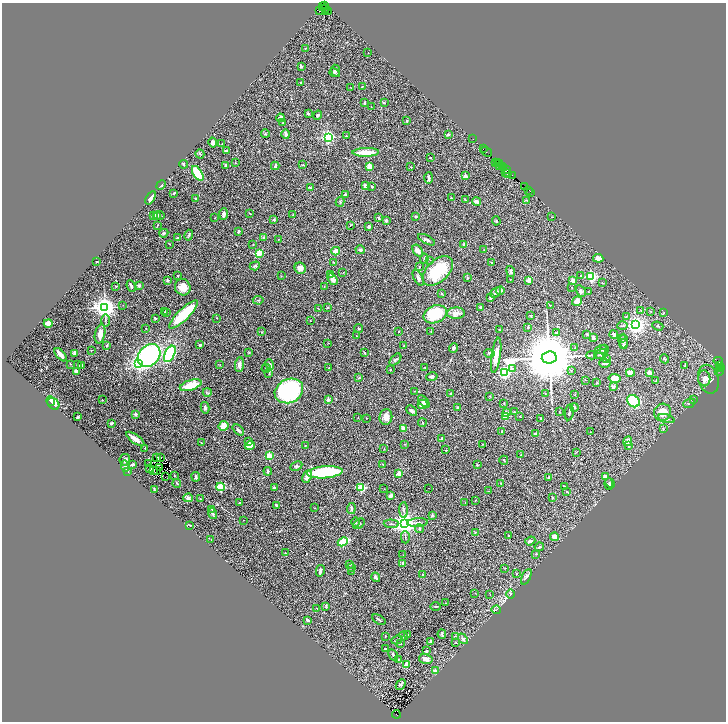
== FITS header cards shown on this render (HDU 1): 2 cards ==
NAXIS1  =                 1448
NAXIS2  =                 1439

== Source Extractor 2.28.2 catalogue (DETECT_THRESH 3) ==
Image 1448 x 1439 px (HDU 1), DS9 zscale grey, zoomed out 1/2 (1 PNG px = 2 x 2 image px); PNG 728 x 724 px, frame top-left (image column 1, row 1438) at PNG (2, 3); each listed source drawn as its Kron ellipse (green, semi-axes under 4 px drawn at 4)
Background 0.732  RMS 0.028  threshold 0.0852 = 3 sigma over >= 5 px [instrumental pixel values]
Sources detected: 475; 67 cannot appear on this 1/2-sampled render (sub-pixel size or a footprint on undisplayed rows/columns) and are neither listed nor drawn; the other 408 listed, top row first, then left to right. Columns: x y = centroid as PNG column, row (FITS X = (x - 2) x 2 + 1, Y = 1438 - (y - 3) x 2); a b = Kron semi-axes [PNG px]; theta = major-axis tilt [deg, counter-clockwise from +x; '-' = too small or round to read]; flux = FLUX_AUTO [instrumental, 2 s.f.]
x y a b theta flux
324 5 2 1 - 63
323 7 3 2 - 170
325 8 3 1 - 27
320 11 4 3 - 430
326 11 3 2 - 100
328 12 3 1 - 36
306 48 3 2 - 2.2
368 53 2 1 - 3.1
301 66 3 2 - 7.4
336 71 6 4 -81 13
335 73 5 3 - 5.8
301 82 2 1 - 2.1
363 86 3 2 - 3.4
350 87 3 2 - 2.4
364 103 4 2 - 7.7
384 103 3 2 - 5.4
371 106 2 1 - 1.3
308 114 4 3 - 5.3
318 115 4 3 - 8.8
280 118 4 3 - 28
406 121 3 2 - 6.2
283 122 3 2 - 4.2
265 134 4 3 - 5.6
286 134 4 3 - 22
448 134 2 2 - 18
346 136 3 2 - 4.5
328 137 3 3 - 1200
473 139 2 1 - 27
213 142 5 3 - 17
222 143 2 1 - 1.3
483 149 2 1 - 39
226 151 3 3 - 5.7
366 152 13 3 1 100
486 152 6 2 -39 69
200 154 5 3 - 4.8
430 158 2 1 - 3.5
235 162 2 2 - 5.8
495 162 2 1 - 21
497 162 2 1 - 21
499 163 2 1 - 13
183 164 4 3 - 6.1
226 165 3 2 - 8.8
303 165 3 3 - 3.9
275 166 4 2 - 13
500 166 4 1 - 150
502 166 3 2 - 70
369 167 2 2 - 160
411 167 3 2 - 2.5
503 168 2 1 - 46
506 169 3 1 - 120
198 173 8 4 -58 290
506 173 3 2 - 120
507 174 3 1 - 62
513 175 2 2 - 57
465 176 2 2 - 58
429 178 6 2 87 14
161 185 5 2 - 5.7
365 186 4 3 - 20
372 187 3 3 - 4.3
525 187 3 2 - 76
310 188 4 3 - 7.9
529 190 2 2 - 99
174 193 3 2 - 6.4
531 193 2 2 - 9.3
345 194 4 3 - 5.3
151 198 7 3 57 22
196 198 2 2 - 20
451 198 3 2 - 2.5
465 200 4 3 - 4.8
526 200 3 2 - 2.1
476 201 4 3 - 22
340 202 5 3 - 6
250 213 4 2 - 3.2
223 214 6 3 86 14
153 215 3 3 - 26
159 215 5 3 - 9.7
293 215 2 2 - 4.2
156 216 4 3 - 12
415 216 3 3 - 4.7
552 217 3 2 - 2.4
215 218 3 2 - 3
378 218 3 3 - 6.1
274 220 4 3 - 5.9
386 221 3 3 - 12
496 221 4 3 - 5.2
157 225 4 2 - 4.1
350 225 4 2 - 3
369 227 3 3 - 9.3
239 231 3 3 - 7
164 233 5 3 - 6.9
189 235 5 2 - 6.2
264 237 3 3 - 4.8
177 238 2 2 - 14
278 239 4 2 - 2.8
427 240 9 3 -27 13
169 244 2 1 - 1.9
253 244 2 2 - 1.7
464 245 2 2 - 40
360 250 4 4 - 12
484 250 2 2 - 1.8
336 251 4 3 - 34
418 251 7 4 -55 24
259 253 3 3 - 210
598 258 5 4 - 39
424 259 5 2 - 5.8
430 260 2 1 - 2.9
97 262 2 2 - 3.5
334 263 3 2 - 2.6
492 263 3 2 - 3.8
255 266 5 3 - 10
420 266 4 2 - 4.4
300 268 6 5 - 40
438 271 18 11 44 260
511 271 5 3 - 9.8
343 273 2 1 - 1.8
331 275 4 2 - 7.2
581 275 3 2 - 3.3
178 276 3 2 - 3
281 276 2 2 - 1.9
591 276 3 3 - 730
418 278 9 3 -64 15
467 278 4 2 - 4.2
332 279 6 4 -51 18
167 280 3 3 - 9.6
510 280 3 2 - 2.5
529 280 2 2 - 110
573 281 4 3 - 40
602 283 3 2 - 3.2
116 286 2 2 - 4.4
131 286 6 2 -67 6.7
139 286 4 3 - 6.5
324 286 2 2 - 2.1
183 287 8 7 - 64
572 287 2 2 - 2.1
500 291 4 3 - 14
581 291 6 3 -60 9.4
496 292 6 3 43 18
588 292 2 2 - 2.5
442 293 3 2 - 3.1
491 298 3 2 - 16
258 300 5 2 - 5.5
577 301 5 4 - 36
123 305 2 2 - 1.3
550 305 2 1 - 2
105 307 4 4 - 4800
328 307 3 2 - 4.2
481 307 2 2 - 7.1
319 308 3 2 - 2.6
641 310 3 2 - 3.3
651 311 3 2 - 3.8
165 312 3 3 - 3.3
167 312 3 2 - 3.1
456 313 9 5 3 32
663 313 3 2 - 3
184 314 19 5 44 270
435 314 12 8 22 270
531 316 3 2 - 3
626 317 2 2 - 3.4
155 318 4 3 - 8.8
217 318 3 2 - 2.8
105 320 6 3 -90 7.2
310 320 2 1 - 2.2
48 323 4 4 - 47
635 325 4 3 - 3100
622 326 5 2 - 4
658 326 5 3 - 5.3
528 327 3 2 - 4.4
146 328 2 2 - 2
359 328 4 3 - 6.3
499 329 2 2 - 2.1
398 331 2 1 - 3.9
262 332 2 2 - 3.3
431 332 2 2 - 2.4
556 332 3 3 - 6.3
100 334 10 5 77 41
587 334 3 3 - 4.8
614 335 4 2 - 17
356 336 2 1 - 2.6
593 337 3 2 - 18
621 339 4 3 - 4.8
624 341 7 4 90 9.6
328 343 2 1 - 4.5
623 344 5 4 - 6.8
107 345 3 3 - 5.4
200 345 3 3 - 11
404 346 2 1 - 1.5
454 348 5 3 - 12
575 348 4 2 - 4.4
601 349 6 3 20 7.4
91 350 3 2 - 2.3
604 350 5 4 - 9.9
249 352 4 2 - 3.8
75 353 4 3 - 15
364 353 3 2 - 2.7
490 353 5 3 - 9
170 354 9 5 64 580
601 354 7 5 13 11
61 355 8 2 -51 32
149 355 13 10 46 910
496 355 18 4 82 54
591 355 5 2 - 5.8
549 357 7 6 - 67000
607 359 4 3 - 4.9
665 359 5 2 - 4.9
395 360 7 3 47 10
718 361 5 2 - 93
139 363 4 3 - 1700
605 363 5 2 - 7.9
70 364 3 2 - 2.3
220 364 2 1 - 1.6
269 364 5 4 - 18
78 365 3 2 - 7
239 365 7 4 86 25
720 365 2 1 - 330
82 366 4 3 - 12
685 366 3 3 - 5
425 367 2 2 - 1.7
720 367 4 2 - 670
266 368 4 2 - 4.9
329 368 3 2 - 2.2
512 369 4 3 - 6.2
390 370 2 2 - 3.4
571 370 3 2 - 2.6
76 371 4 3 - 28
719 371 5 2 - 85
504 372 3 3 - 1300
269 373 4 2 - 4.9
630 373 4 3 - 41
649 373 3 3 - 50
432 377 5 3 - 14
359 378 4 3 - 4.6
614 378 6 4 -10 61
704 378 8 6 -84 24
708 379 14 10 -75 46
585 380 2 1 - 1.6
656 381 3 1 - 3
597 383 2 2 - 3.8
191 385 11 5 17 130
613 387 3 3 - 16
289 391 15 11 26 940
415 391 2 2 - 1.7
207 392 4 2 - 5.1
451 394 3 3 - 4.1
545 394 3 2 - 3
575 395 2 2 - 2.7
490 396 3 2 - 2.5
102 400 2 2 - 3.6
328 400 2 2 - 51
693 400 3 3 - 4.2
51 401 5 3 - 34
424 401 7 4 -48 33
633 401 7 5 -40 430
504 403 3 2 - 2.5
689 403 6 3 22 5.6
53 404 7 5 -49 56
422 404 5 4 - 50
574 407 4 3 - 5.1
205 408 6 3 -77 9.9
457 408 3 2 - 7.2
412 411 6 4 -42 13
515 412 4 2 - 3.9
559 412 3 2 - 1.9
569 412 8 2 80 7.9
663 412 9 8 - 78
506 413 2 2 - 36
136 414 2 2 - 42
505 416 3 2 - 190
520 416 3 2 - 2.6
78 417 3 2 - 9.2
358 417 3 2 - 2.2
386 417 8 6 83 40
366 418 2 1 - 1.6
541 418 3 2 - 2.5
666 419 8 3 -15 13
111 423 3 2 - 7.6
422 423 4 2 - 5.4
224 426 5 5 - 47
403 428 2 2 - 74
663 429 3 3 - 3.9
238 430 6 3 -44 11
502 431 4 2 - 2.7
590 432 2 1 - 1.4
536 434 3 2 - 26
135 439 11 3 -35 48
441 439 4 2 - 8.7
248 441 4 3 - 4
628 441 5 4 - 32
201 443 3 2 - 3.1
405 444 2 2 - 2.7
482 444 3 2 - 2.2
250 445 5 3 - 73
305 446 2 2 - 2.6
628 446 2 2 - 8.3
145 448 2 1 - 3.6
384 448 3 2 - 2.4
446 450 2 2 - 4.3
576 452 4 1 - 2.6
521 455 2 1 - 2.1
269 456 2 2 - 230
161 457 2 1 - 4.3
157 458 3 1 - 3.1
125 460 6 5 - 12
504 460 4 2 - 4.1
133 464 4 3 - 9.6
149 464 2 1 - 3
383 464 2 2 - 4.1
477 465 2 2 - 7.4
125 466 5 3 - 17
296 466 6 4 27 10
160 467 3 2 - 0.84
149 468 2 1 - 1.5
154 471 2 1 - 0.43
157 471 2 1 - 0.0058
268 471 4 3 - 9.4
128 472 3 2 - 3.5
325 472 18 6 5 390
399 474 2 2 - 110
174 476 3 2 - 1.9
307 476 6 3 63 43
605 476 4 3 - 13
166 477 2 1 - 3.5
196 477 5 3 - 7.4
549 478 4 2 - 3.6
177 483 4 2 - 3.9
501 483 3 2 - 2.3
610 483 5 3 - 6.5
609 484 6 4 -85 8.7
564 486 2 2 - 2.6
220 487 4 3 - 370
274 487 3 3 - 6.3
361 488 3 3 - 410
429 488 2 1 - 2.3
384 489 2 2 - 1.6
154 490 3 2 - 8.4
488 491 2 2 - 2
567 491 3 2 - 2.3
390 496 4 2 - 23
552 497 2 2 - 5
188 498 5 4 - 23
200 499 2 2 - 9.6
475 500 2 2 - 4.3
465 502 3 2 - 2.6
239 503 2 2 - 3.4
276 505 3 2 - 6.7
314 508 2 2 - 2
211 509 3 2 - 3.8
351 509 5 3 - 10
404 510 8 3 -88 9.6
213 513 6 3 -74 8.4
432 515 3 3 - 7.4
244 520 2 1 - 3
356 522 5 4 - 8.1
404 523 4 4 - 5600
418 523 10 2 3 10
359 524 6 3 38 8.3
391 524 7 2 -1 7.1
190 525 4 2 - 4.5
419 528 4 2 - 5.6
475 533 4 2 - 4.1
509 536 3 2 - 2.8
405 537 6 2 -89 5.6
555 537 5 4 - 40
211 540 2 1 - 1.7
530 541 5 3 - 15
343 542 5 3 - 290
539 547 4 3 - 13
285 553 3 2 - 3.8
536 554 3 2 - 4
403 555 2 2 - 2.3
403 563 2 2 - 26
350 564 3 3 - 3.9
352 567 3 2 - 3.1
505 568 3 1 - 2
320 571 6 3 78 20
351 571 2 2 - 2.4
517 573 3 2 - 2.1
423 575 3 3 - 4.3
376 577 5 3 - 14
526 577 8 4 65 14
475 593 3 1 - 1.6
490 594 2 1 - 1.4
510 594 4 3 - 6.9
445 603 2 1 - 1.4
435 606 5 2 - 4.5
326 607 3 3 - 3.7
317 608 2 1 - 1.6
496 610 4 3 - 5.5
308 620 4 2 - 16
379 620 7 2 -32 7.3
442 634 4 2 - 7.6
408 635 3 2 - 3.6
385 636 2 2 - 2.4
404 636 5 3 - 5.5
455 636 3 2 - 2.4
463 639 6 4 -49 11
397 640 6 2 29 5.6
431 641 3 3 - 10
400 643 3 3 - 6.4
456 643 3 2 - 2.5
385 649 3 2 - 7.5
426 651 3 3 - 11
393 655 6 3 -60 9.1
398 659 3 2 - 3.2
426 659 7 5 -13 27
406 665 3 2 - 150
435 671 3 3 - 25
401 684 6 4 48 9.2
396 714 4 2 - 190
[67 sub-pixel or undisplayed-footprint detections neither listed nor drawn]